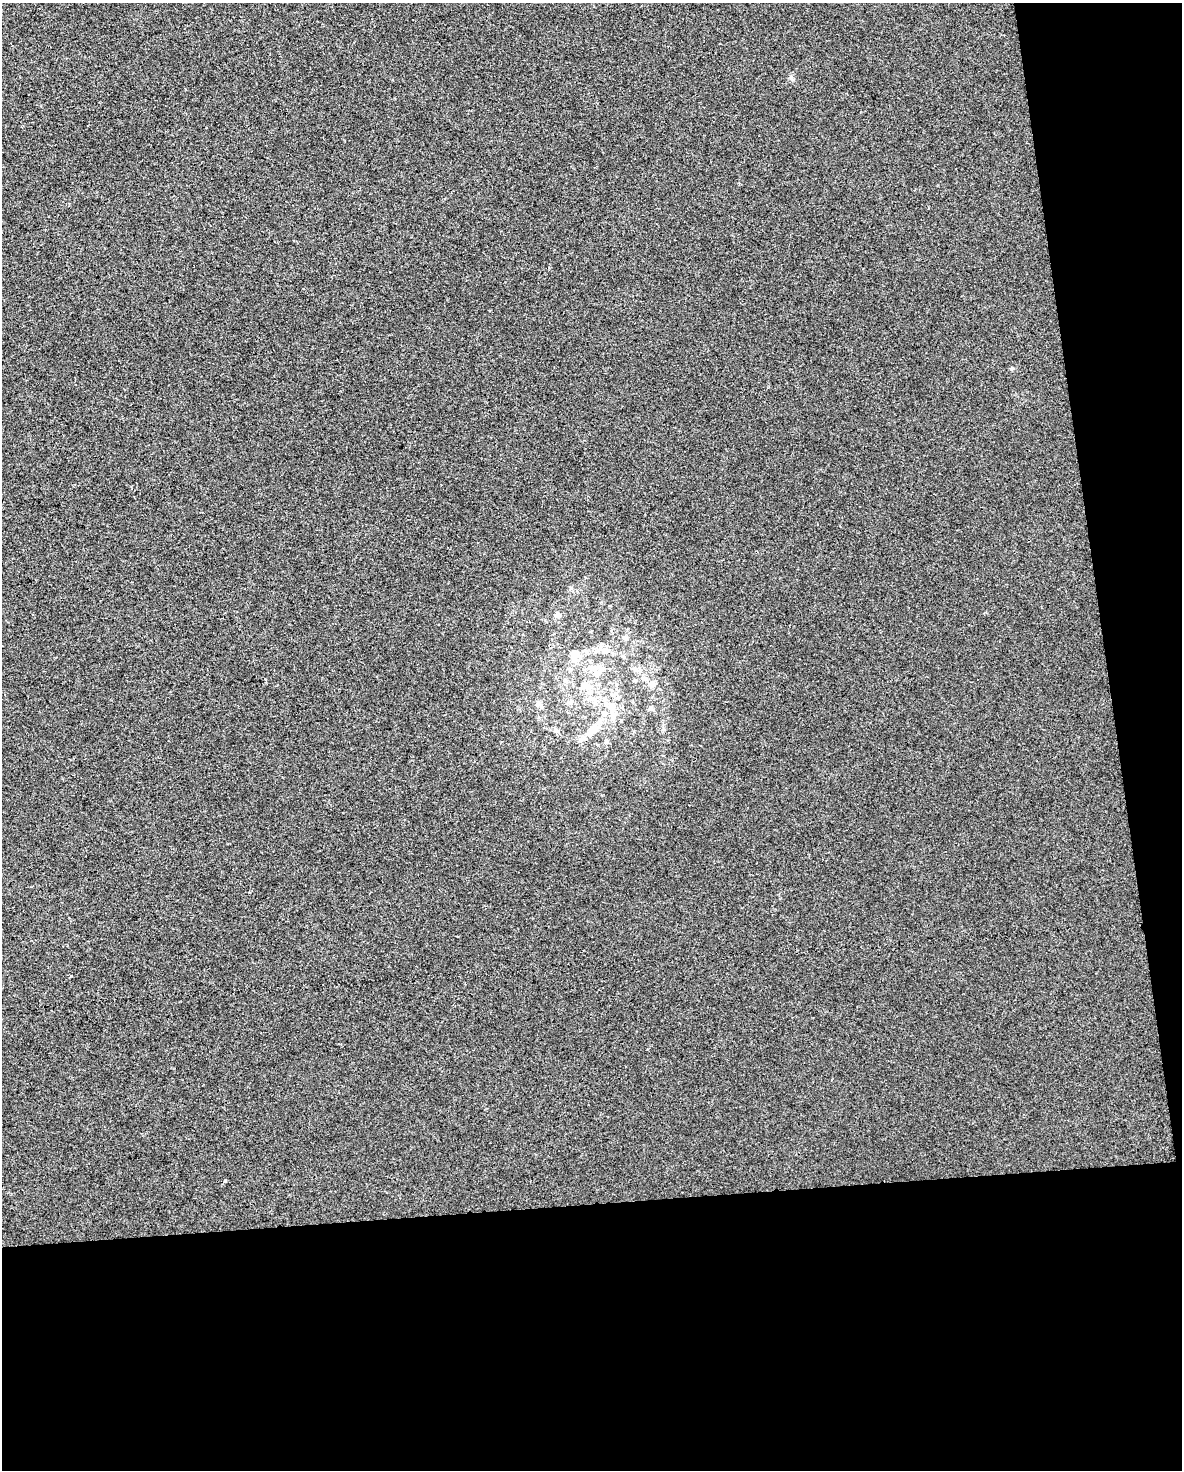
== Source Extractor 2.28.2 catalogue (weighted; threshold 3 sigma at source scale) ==
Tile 12 of 4 x 3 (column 4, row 3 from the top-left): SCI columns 3540-4719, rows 61-1528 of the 4719 x 4481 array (HDU 1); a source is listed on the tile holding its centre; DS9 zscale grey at full resolution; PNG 1184 x 1472 px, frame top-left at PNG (2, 3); no overlay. Shown black and unused: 24% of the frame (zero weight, under 2 of 3 exposures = <1% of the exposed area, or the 3 px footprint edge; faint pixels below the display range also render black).
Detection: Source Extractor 2.28.2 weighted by HDU 2 'WHT'; one run over the whole footprint, this tile lists its part. Background -4.74e-04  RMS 0.0057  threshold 0.0255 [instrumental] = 3 sigma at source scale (4.5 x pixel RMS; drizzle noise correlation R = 1.50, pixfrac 1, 0.0396/0.0396 arcsec/px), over >= 5 px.
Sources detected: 16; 1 cosmic-ray / hot-pixel residue — not listed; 2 inside a brighter listed object's ellipse — not listed separately; the other 13 listed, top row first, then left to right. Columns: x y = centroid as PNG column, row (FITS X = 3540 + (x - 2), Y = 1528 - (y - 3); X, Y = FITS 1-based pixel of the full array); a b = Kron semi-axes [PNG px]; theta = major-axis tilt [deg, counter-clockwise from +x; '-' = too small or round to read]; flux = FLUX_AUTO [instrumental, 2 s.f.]
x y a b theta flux
558 615 9 6 -7 1.7
605 651 12 8 1 4.2
574 656 16 11 59 5.8
593 668 12 8 -10 4.8
644 678 9 7 -19 2.2
651 684 10 7 14 2.4
583 685 13 8 33 3.8
589 692 9 8 - 3.6
539 703 10 6 -54 1.7
611 706 14 8 86 5.4
593 730 18 11 49 8.5
607 741 6 5 - 0.95
225 1181 3 3 - 1.4
Unlisted compact peaks at least as high as the median listed source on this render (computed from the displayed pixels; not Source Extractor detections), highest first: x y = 1012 368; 791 77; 610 606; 647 1049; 571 588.